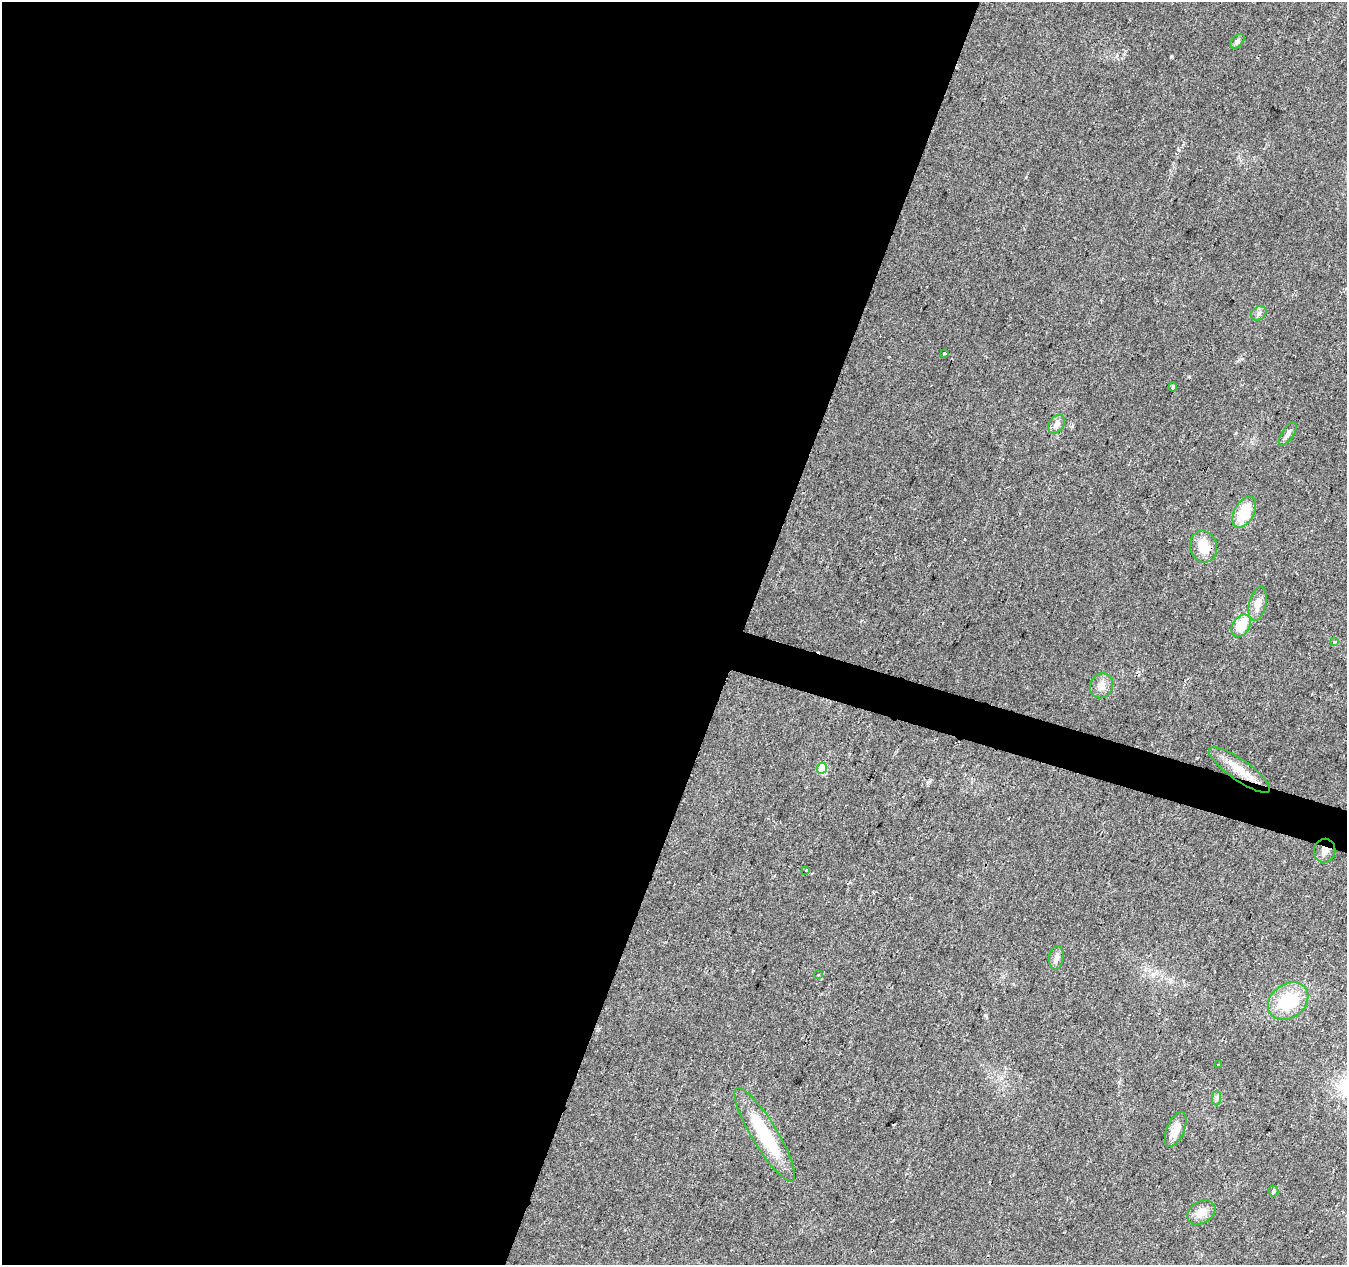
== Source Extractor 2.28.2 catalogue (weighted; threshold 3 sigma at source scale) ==
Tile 5 of 4 x 4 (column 1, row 2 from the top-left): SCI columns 1-1345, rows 2739-4001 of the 5387 x 5542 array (HDU 1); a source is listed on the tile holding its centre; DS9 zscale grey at full resolution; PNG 1349 x 1267 px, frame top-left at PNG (2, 2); each listed source drawn as its Kron ellipse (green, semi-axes under 4 px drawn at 4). Shown black and unused: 57% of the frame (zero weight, under 2 of 3 exposures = <1% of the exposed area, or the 3 px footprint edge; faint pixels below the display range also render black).
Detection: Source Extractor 2.28.2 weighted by HDU 2 'WHT'; one run over the whole footprint, this tile lists its part. Background 0.0422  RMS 0.008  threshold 0.036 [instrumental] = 3 sigma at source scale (4.5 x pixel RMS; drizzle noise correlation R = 1.50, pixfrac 1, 0.0396/0.0396 arcsec/px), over >= 5 px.
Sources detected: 25; all 25 listed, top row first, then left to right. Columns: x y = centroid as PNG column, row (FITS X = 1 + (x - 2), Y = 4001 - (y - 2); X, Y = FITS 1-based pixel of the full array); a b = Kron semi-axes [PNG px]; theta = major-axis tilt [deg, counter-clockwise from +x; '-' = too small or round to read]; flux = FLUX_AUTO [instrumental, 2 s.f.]
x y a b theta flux
1237 41 8 5 45 2.2
1259 313 8 6 35 2.7
944 353 3 3 - 1.8
1173 387 4 3 - 2.6
1056 424 10 7 56 4.7
1288 434 13 6 57 3.5
1244 512 17 10 60 23
1203 547 16 13 -74 15
1258 604 17 8 77 8.2
1241 626 12 8 57 21
1334 642 4 3 - 4.3
1101 686 13 11 60 6.4
822 768 5 5 - 27
1239 770 37 10 -35 17
1325 851 12 10 80 5.1
806 870 3 3 - 4.9
1056 958 12 7 82 3.8
818 975 3 2 - 0.6
1288 1001 22 17 36 39
1218 1065 3 3 - 1.4
1217 1098 7 4 90 1.7
1176 1129 18 8 67 9.7
765 1135 54 13 -59 50
1273 1191 5 5 - 1.2
1201 1212 15 11 32 8.7
Overlapping masked pixels (flux is a lower limit): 2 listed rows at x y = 1239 770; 1325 851
Unlisted compact peaks at least as high as the median listed source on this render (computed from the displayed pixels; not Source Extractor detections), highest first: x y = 1171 56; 985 1015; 1189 377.